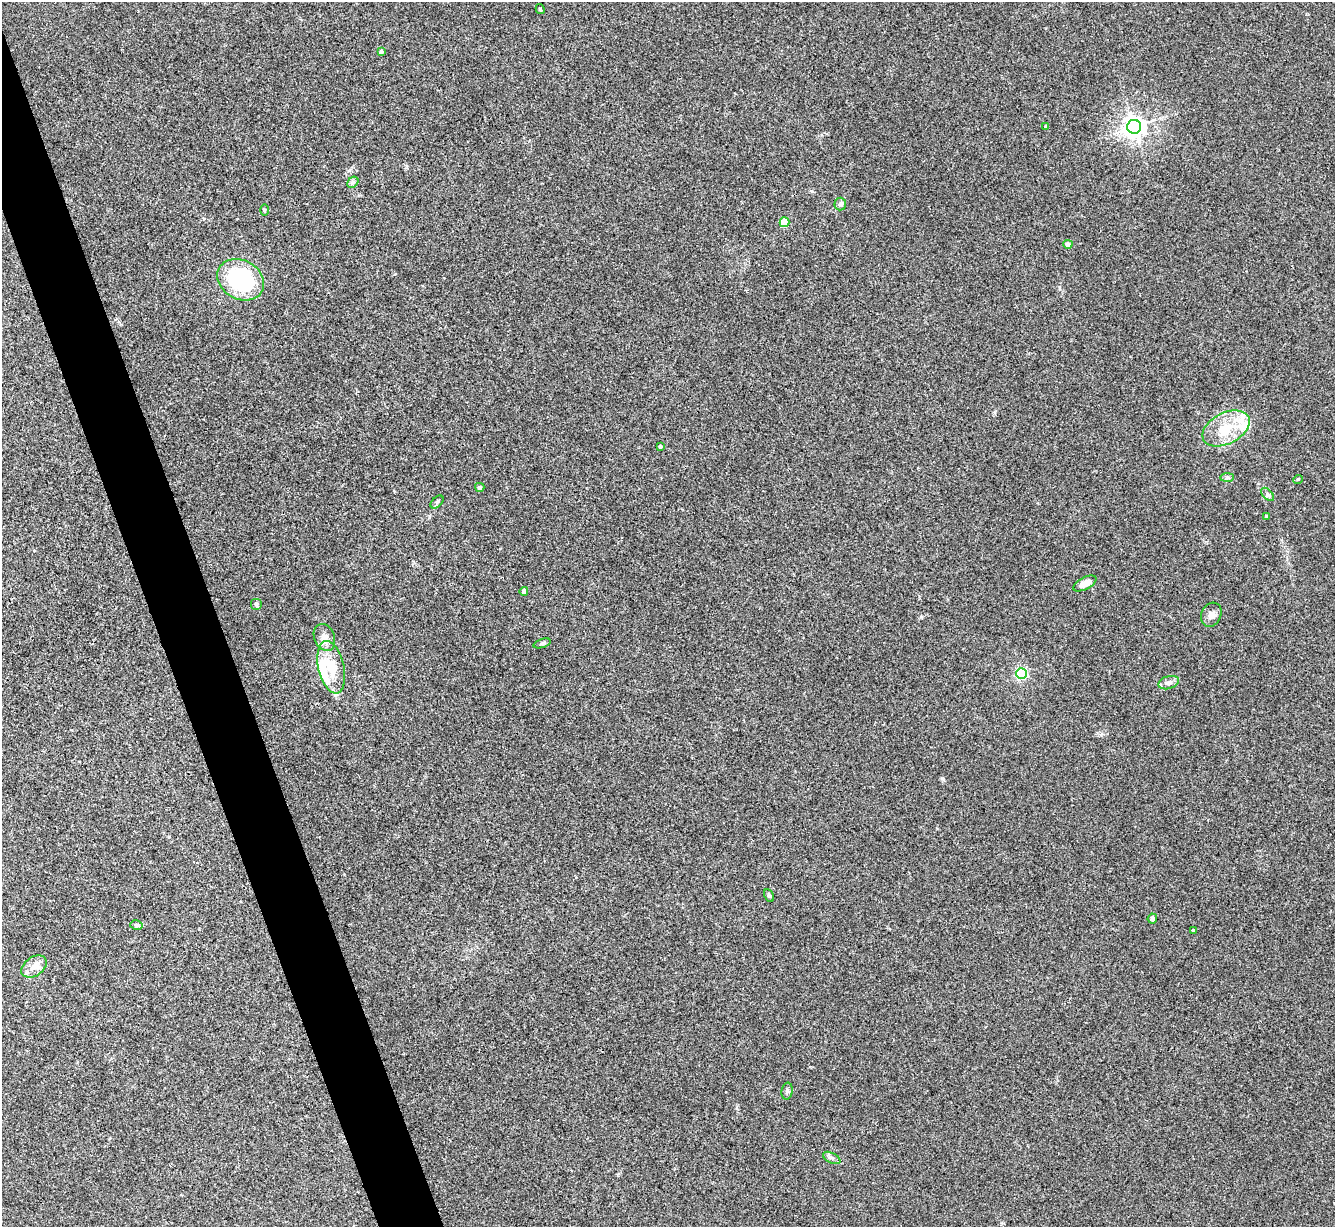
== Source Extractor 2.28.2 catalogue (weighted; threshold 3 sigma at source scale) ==
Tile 11 of 4 x 4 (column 3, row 3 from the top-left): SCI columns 2672-4004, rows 1500-2724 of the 5340 x 5325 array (HDU 1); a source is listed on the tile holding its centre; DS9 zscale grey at full resolution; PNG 1337 x 1229 px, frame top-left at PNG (2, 2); each listed source drawn as its Kron ellipse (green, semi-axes under 4 px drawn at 4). Shown black and unused: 4% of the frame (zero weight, under 3 of 4 exposures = <1% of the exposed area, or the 3 px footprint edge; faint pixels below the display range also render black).
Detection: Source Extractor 2.28.2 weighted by HDU 2 'WHT'; one run over the whole footprint, this tile lists its part. Background 0.0334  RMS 0.0043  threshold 0.0195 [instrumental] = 3 sigma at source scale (4.5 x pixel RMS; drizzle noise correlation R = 1.50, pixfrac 1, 0.05/0.05 arcsec/px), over >= 5 px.
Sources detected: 39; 2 inside a brighter object's white glare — neither listed nor drawn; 3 inside a brighter listed object's ellipse — not listed separately; the other 34 listed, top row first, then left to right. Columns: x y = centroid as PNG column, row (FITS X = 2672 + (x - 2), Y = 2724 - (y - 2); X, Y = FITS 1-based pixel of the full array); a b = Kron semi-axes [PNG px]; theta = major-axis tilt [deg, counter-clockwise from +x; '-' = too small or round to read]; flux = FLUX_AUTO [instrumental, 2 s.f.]
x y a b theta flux
540 9 5 3 - 0.48
381 52 3 3 - 1.1
1046 126 3 3 - 0.55
1134 127 7 7 - 280
353 182 6 4 44 0.82
840 204 6 6 - 0.87
264 210 6 4 -89 0.44
784 222 5 5 - 13
1068 244 4 4 - 2.1
241 280 24 19 -30 37
1226 428 25 15 27 12
660 446 4 4 - 0.81
1227 477 7 4 1 0.84
1298 479 5 3 - 0.33
480 487 5 4 - 1.1
1268 494 8 4 -45 1
437 502 8 4 45 0.75
1267 516 3 3 - 0.86
1085 583 13 6 27 4.5
524 591 4 4 - 1.7
256 604 6 6 - 0.68
1211 615 12 9 63 2.5
324 637 14 10 -67 3.2
542 643 9 4 18 0.75
331 667 27 13 -77 9.1
1021 673 5 5 - 50
1169 683 10 6 16 2.1
769 896 6 4 -62 0.64
1152 919 5 4 - 0.76
136 925 6 5 - 0.71
1193 930 4 3 - 0.35
34 966 14 9 35 3.6
787 1091 8 5 81 0.96
832 1158 9 5 -27 1.1
Unlisted compact peaks at least as high as the median listed source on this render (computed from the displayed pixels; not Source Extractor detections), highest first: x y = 942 778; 921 617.